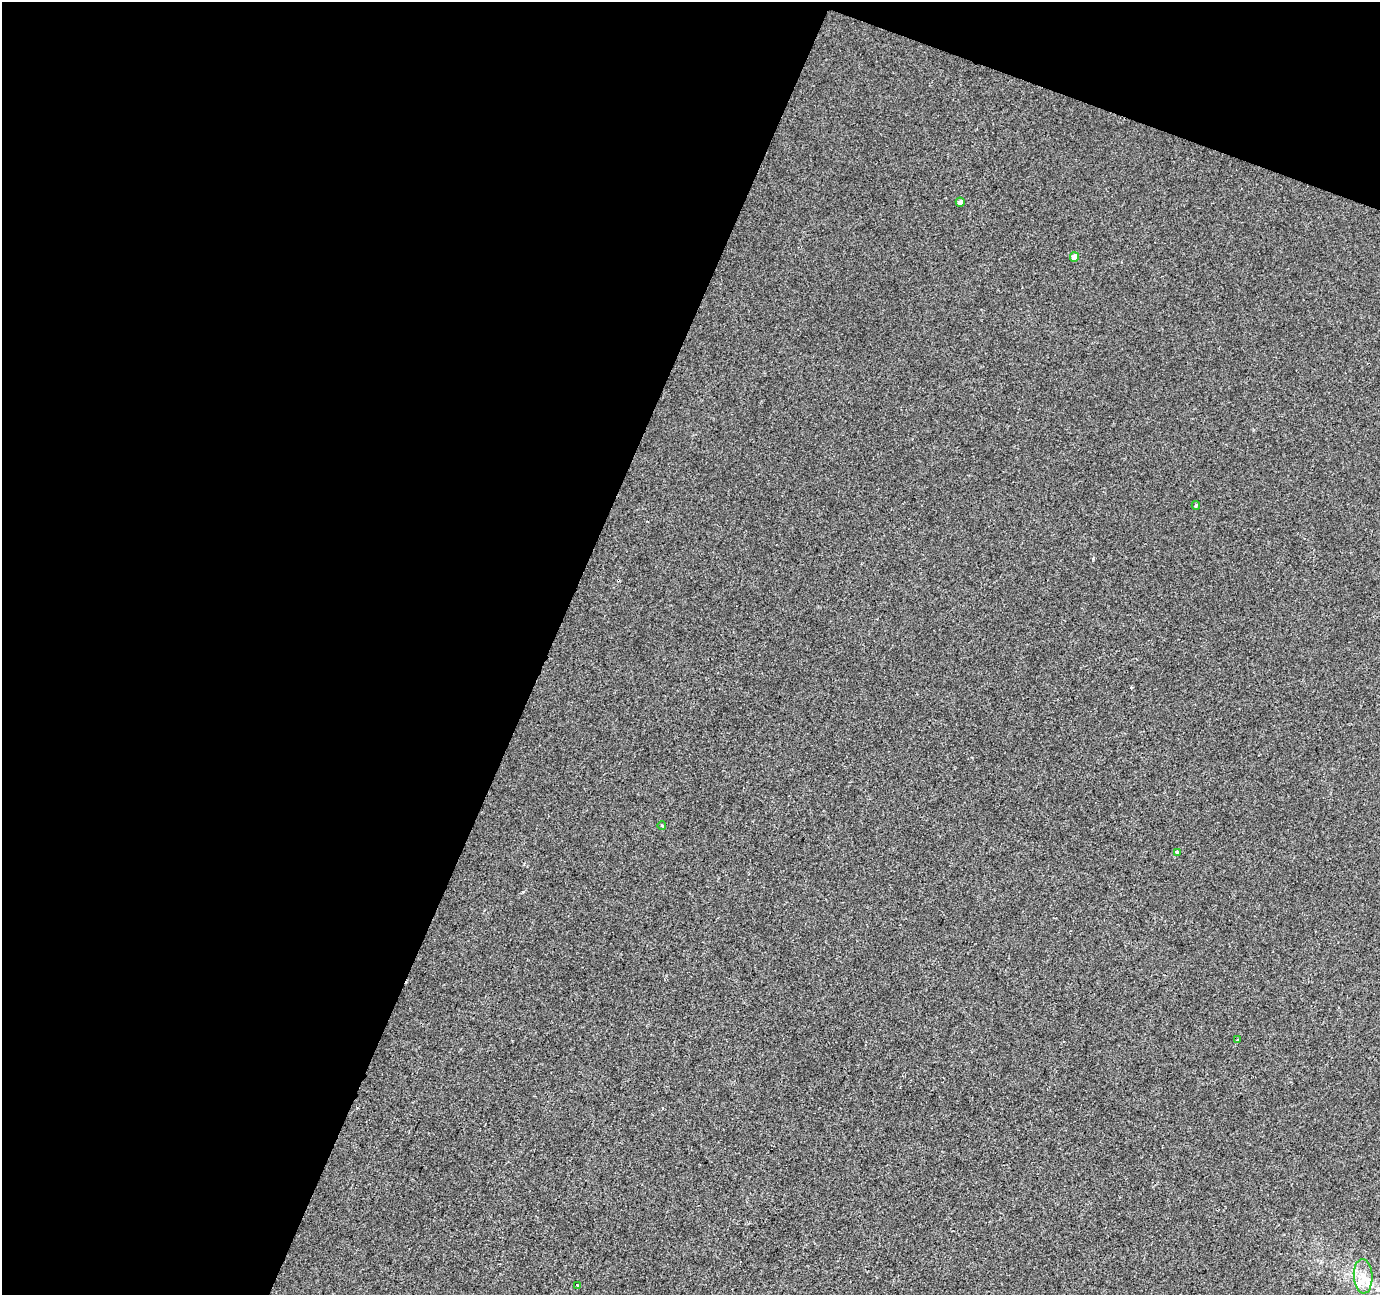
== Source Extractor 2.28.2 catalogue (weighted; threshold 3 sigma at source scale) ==
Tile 1 of 2 x 2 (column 1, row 1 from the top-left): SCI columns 1-1378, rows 1419-2711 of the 2757 x 2819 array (HDU 1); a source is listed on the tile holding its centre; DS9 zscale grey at full resolution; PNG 1382 x 1297 px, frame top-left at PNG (2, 2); each listed source drawn as its Kron ellipse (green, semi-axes under 4 px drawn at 4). Shown black and unused: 43% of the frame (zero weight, under 2 of 3 exposures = <1% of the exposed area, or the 3 px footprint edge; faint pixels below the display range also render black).
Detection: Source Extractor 2.28.2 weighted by HDU 2 'WHT'; one run over the whole footprint, this tile lists its part. Background 5.17e-04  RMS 0.0049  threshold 0.022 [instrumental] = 3 sigma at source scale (4.5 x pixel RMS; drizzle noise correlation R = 1.50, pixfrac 1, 0.0396/0.0396 arcsec/px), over >= 5 px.
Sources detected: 9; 1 inside a brighter listed object's ellipse — not listed separately; the other 8 listed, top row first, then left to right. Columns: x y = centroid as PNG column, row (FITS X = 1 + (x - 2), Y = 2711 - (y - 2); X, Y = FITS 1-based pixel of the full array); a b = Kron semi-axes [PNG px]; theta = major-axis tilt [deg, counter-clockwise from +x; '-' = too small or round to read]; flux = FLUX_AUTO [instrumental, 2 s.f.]
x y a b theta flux
960 202 4 4 - 1.8
1074 257 5 4 - 4.3
1196 505 4 4 - 0.54
662 826 4 3 - 0.41
1177 852 4 3 - 1.8
1238 1040 3 3 - 0.53
1363 1276 17 9 -87 6.1
578 1286 4 3 - 0.52